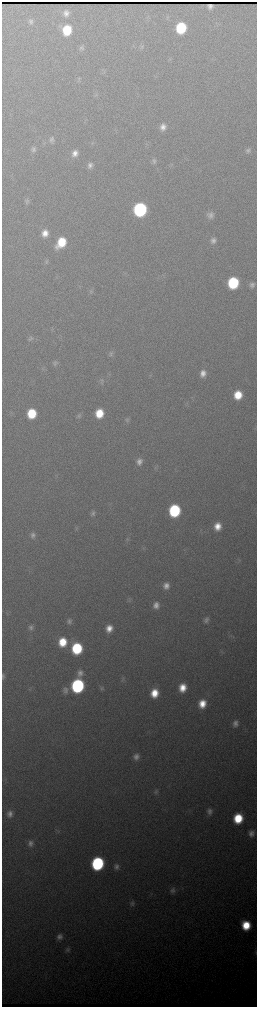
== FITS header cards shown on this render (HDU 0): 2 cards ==
NAXIS1  =                  510 / length of data axis 1
NAXIS2  =                 2010 / length of data axis 2

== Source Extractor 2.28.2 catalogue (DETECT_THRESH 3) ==
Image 510 x 2010 px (HDU 0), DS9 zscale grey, zoomed out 1/2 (1 PNG px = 2 x 2 image px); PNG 259 x 1009 px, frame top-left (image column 2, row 2010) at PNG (2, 2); no overlay
Background 2770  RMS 35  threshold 104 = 3 sigma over >= 5 px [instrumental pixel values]
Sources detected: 77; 1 cannot appear on this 1/2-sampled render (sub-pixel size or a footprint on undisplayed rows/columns) and is not listed; the other 76 listed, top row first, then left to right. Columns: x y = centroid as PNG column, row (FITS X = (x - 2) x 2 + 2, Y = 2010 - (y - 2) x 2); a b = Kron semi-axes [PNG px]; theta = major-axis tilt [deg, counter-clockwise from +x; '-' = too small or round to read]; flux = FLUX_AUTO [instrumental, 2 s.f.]
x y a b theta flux
66 13 6 5 - 3.7e+04
31 21 7 6 - 2.1e+04
181 28 8 7 - 4.4e+05
67 30 9 8 - 2.7e+05
82 47 7 6 - 2.0e+04
141 47 7 5 77 1.6e+04
170 59 5 1 - 5.0e+03
79 79 6 5 - 1.5e+04
163 127 8 6 81 4.7e+04
51 140 8 6 75 2.6e+04
33 149 7 6 - 2.3e+04
248 151 8 7 - 2.3e+04
75 153 8 6 69 4.9e+04
154 161 8 6 85 1.9e+04
171 164 5 3 - 8.2e+03
90 165 7 5 80 3.2e+04
27 201 8 6 67 2.0e+04
140 209 8 8 - 1.5e+06
210 215 9 7 68 3.8e+04
45 233 8 7 - 7.0e+04
213 240 7 6 - 3.1e+04
61 242 10 7 53 2.3e+05
46 262 6 5 - 1.3e+04
233 283 8 7 - 6.1e+05
252 285 6 6 - 2.5e+04
91 292 6 5 - 1.4e+04
30 338 7 7 - 2.0e+04
111 353 7 6 - 1.8e+04
55 363 8 6 58 1.9e+04
203 373 8 7 - 5.7e+04
101 380 8 6 32 2.2e+04
238 395 8 7 - 1.8e+05
32 413 8 7 - 2.9e+05
99 413 8 7 - 1.8e+05
79 416 6 6 - 1.7e+04
127 420 7 6 - 1.7e+04
139 462 8 7 - 4.2e+04
174 511 8 7 - 7.2e+05
93 513 7 6 - 2.1e+04
217 526 8 7 - 8.9e+04
33 535 7 6 - 2.8e+04
143 548 4 3 - 9.1e+03
166 586 7 7 - 4.9e+04
129 600 6 3 49 1.1e+04
156 605 7 6 - 4.7e+04
206 620 8 6 71 2.7e+04
69 621 7 6 - 2.4e+04
31 627 7 6 - 2.3e+04
109 628 7 7 - 7.6e+04
63 642 8 7 - 1.9e+05
77 648 8 7 - 5.4e+05
80 673 9 7 73 4.0e+04
3 676 6 3 -89 1.2e+04
123 679 7 4 -86 1.3e+04
77 686 9 8 - 1.3e+06
102 688 6 6 - 1.5e+04
182 688 8 7 - 1.1e+05
65 690 9 8 - 3.4e+04
154 693 9 7 78 1.4e+05
202 704 8 7 - 1.2e+05
235 723 8 7 - 3.9e+04
136 757 8 7 - 4.2e+04
156 792 8 5 86 1.8e+04
209 811 8 7 - 3.4e+04
10 814 7 6 - 4.1e+04
238 818 8 7 - 2.8e+05
251 833 7 6 - 4.0e+04
30 843 8 7 - 3.3e+04
97 863 9 8 - 1.1e+06
116 866 7 6 - 2.6e+04
173 890 9 6 76 2.8e+04
132 903 7 6 - 2.1e+04
246 925 8 7 - 2.2e+05
59 937 8 7 - 3.6e+04
67 950 7 6 - 2.1e+04
256 953 6 2 -90 6.2e+03
At the frame edge (FLAGS 8, measured only in part): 1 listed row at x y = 256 953
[1 sub-pixel or undisplayed-footprint detection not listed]